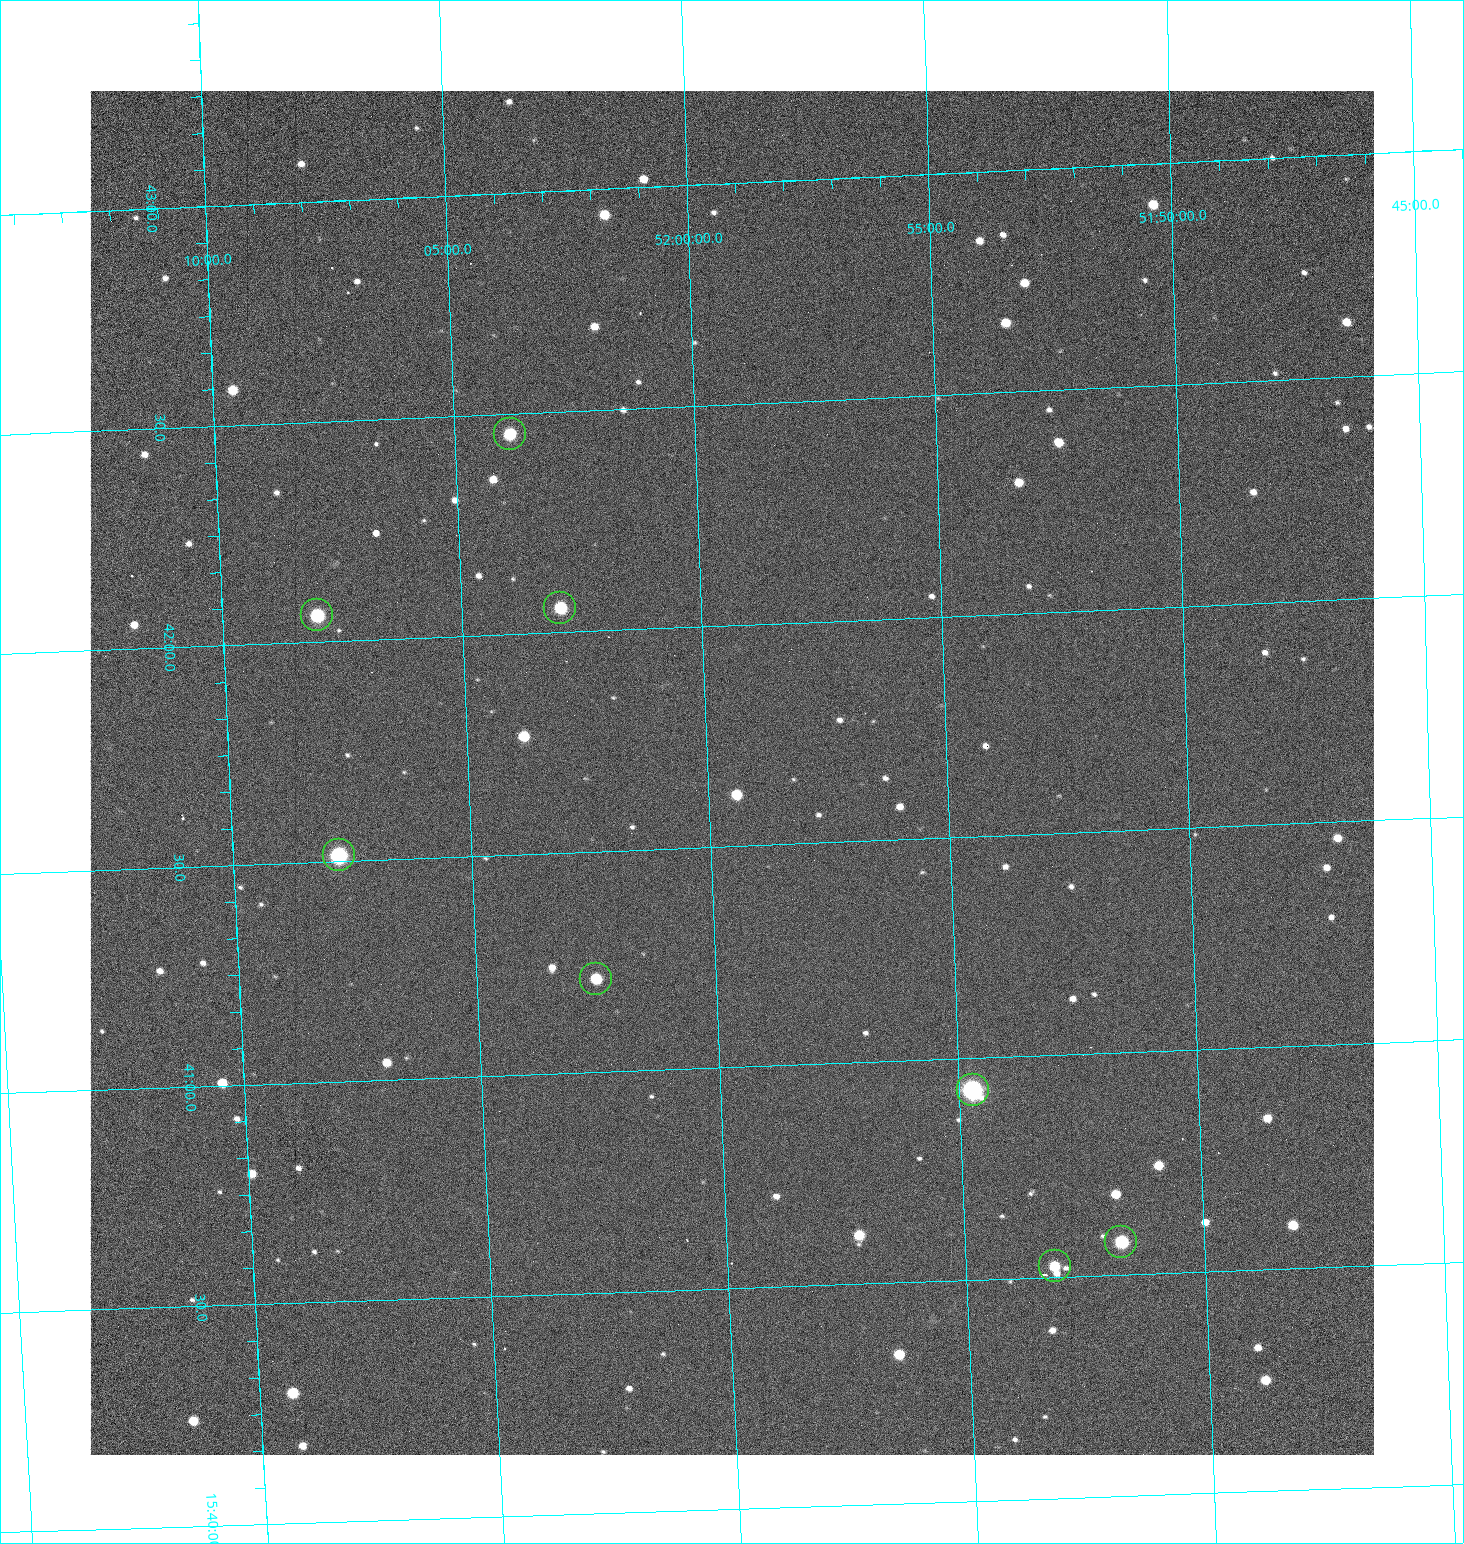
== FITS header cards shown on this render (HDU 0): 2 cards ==
NAXIS1  =                 1284 /fastest changing axis
NAXIS2  =                 1364 /next to fastest changing axis

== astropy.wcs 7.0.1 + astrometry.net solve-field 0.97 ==
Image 1284 x 1364 px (HDU 0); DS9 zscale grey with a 90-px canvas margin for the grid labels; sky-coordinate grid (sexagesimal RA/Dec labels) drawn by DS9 from the SOLVED WCS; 8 Tycho-2 reference stars matched to detected sources circled (green)
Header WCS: RA---TAN/DEC--TAN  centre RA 15:41:40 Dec +52:00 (235.42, +51.99 deg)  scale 1.26 arcsec/px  FOV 26.9' x 28.5'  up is +92 deg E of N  parity flipped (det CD > 0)
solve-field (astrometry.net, Tycho-2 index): VERIFIED the header's WCS against the Tycho-2 star catalogue (8 matches, 0 conflicts) and refined it, rather than solving blind
Solved WCS: RA---TAN-SIP/DEC--TAN-SIP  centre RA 15:41:40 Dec +51:59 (235.42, +51.99 deg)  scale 1.25 arcsec/px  FOV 26.8' x 28.5'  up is +92 deg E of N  parity flipped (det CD > 0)
The solver's refit moves the header's centre by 0.58 arcsec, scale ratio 0.9979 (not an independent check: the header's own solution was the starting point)
Tycho-2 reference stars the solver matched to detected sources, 8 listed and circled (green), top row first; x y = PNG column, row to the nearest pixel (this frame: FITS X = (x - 91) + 1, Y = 1364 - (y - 91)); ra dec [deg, ICRS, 3 dp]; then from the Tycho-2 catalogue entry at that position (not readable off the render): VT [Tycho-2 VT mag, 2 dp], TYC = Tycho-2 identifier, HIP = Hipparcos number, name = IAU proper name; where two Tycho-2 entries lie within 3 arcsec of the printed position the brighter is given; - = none
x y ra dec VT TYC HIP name
511 434 235.614 +52.064 11.61 3489-1132-1 - -
561 608 235.514 +52.049 11.19 3489-1407-1 - -
318 615 235.515 +52.133 11.12 3489-1380-1 - -
340 855 235.378 +52.130 9.31 3489-1322-1 76850 -
597 979 235.303 +52.042 11.52 3489-958-1 - -
974 1090 235.232 +51.912 9.59 3489-824-1 - -
1122 1242 235.143 +51.862 10.97 3489-1016-1 - -
1056 1266 235.131 +51.886 12.29 3489-908-1 - -